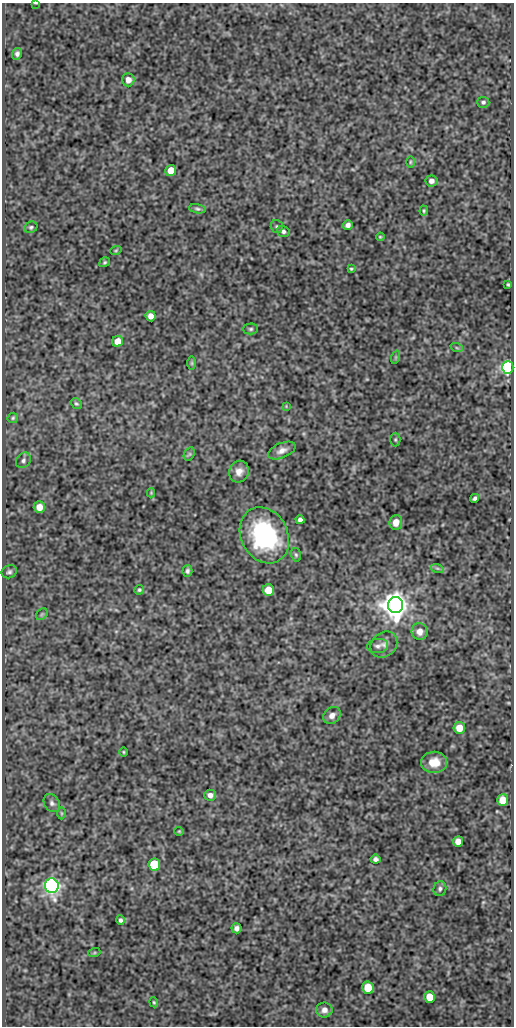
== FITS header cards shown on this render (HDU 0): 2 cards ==
NAXIS1  =                  512
NAXIS2  =                 1024

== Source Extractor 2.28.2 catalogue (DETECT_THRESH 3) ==
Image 512 x 1024 px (HDU 0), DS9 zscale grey, 1 PNG px = 1 image px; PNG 516 x 1028 px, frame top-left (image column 1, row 1024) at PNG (2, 3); each listed source drawn as its Kron ellipse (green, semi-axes under 4 px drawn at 4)
Background 75.3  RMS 0.43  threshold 1.28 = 3 sigma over >= 5 px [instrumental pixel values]
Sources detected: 71; all 71 listed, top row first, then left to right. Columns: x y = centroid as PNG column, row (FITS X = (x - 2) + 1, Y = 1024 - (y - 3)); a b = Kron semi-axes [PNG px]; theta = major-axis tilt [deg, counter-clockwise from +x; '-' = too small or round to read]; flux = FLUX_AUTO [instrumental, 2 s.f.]
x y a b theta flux
36 3 4 2 - 25
17 54 6 5 - 83
128 80 7 6 - 200
483 102 6 5 - 64
410 162 6 4 89 35
171 170 5 5 - 440
431 181 6 5 - 120
197 209 8 4 -9 57
424 211 5 4 - 37
348 225 5 4 - 100
277 226 6 6 - 53
31 227 7 5 25 54
283 231 6 5 - 68
380 237 4 3 - 32
116 250 6 3 19 31
105 262 5 4 - 42
351 269 4 3 - 32
508 284 3 2 - 30
151 316 5 5 - 180
251 329 7 5 1 60
118 341 5 5 - 300
457 348 6 4 -19 39
396 357 7 4 71 38
192 363 7 4 -90 40
508 367 6 6 - 6500
76 404 6 4 -35 48
286 406 4 4 - 23
13 418 5 5 - 42
395 440 7 5 -90 44
282 450 14 7 23 180
189 454 7 5 59 50
23 460 8 7 - 91
239 472 11 10 - 220
151 493 4 4 - 29
475 498 4 3 - 61
39 507 6 5 - 280
300 520 4 4 - 89
396 522 7 6 - 240
264 535 29 23 -62 3600
296 555 7 5 -73 49
437 568 6 4 -18 46
187 571 6 5 - 66
9 572 8 6 22 75
139 590 5 4 - 45
268 590 6 5 - 550
396 605 8 7 - 41000
42 614 6 5 - 45
419 632 8 8 - 250
384 645 14 12 41 200
378 646 10 7 7 100
332 715 9 7 40 170
459 728 6 6 - 410
124 752 5 3 - 28
434 762 13 10 0 470
210 795 6 5 - 150
503 800 6 5 - 420
52 803 10 7 -58 100
61 813 6 4 -89 43
179 831 4 4 - 29
458 841 5 5 - 250
376 859 5 4 - 76
154 864 6 6 - 1400
52 886 7 7 - 12000
440 889 7 6 - 72
120 920 5 4 - 60
237 928 5 5 - 99
94 953 6 4 19 34
368 988 6 5 - 810
429 997 6 5 - 520
154 1002 5 4 - 35
324 1010 8 7 - 160
At the frame edge (FLAGS 8, measured only in part): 1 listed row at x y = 36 3

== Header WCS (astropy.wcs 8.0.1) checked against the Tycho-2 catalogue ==
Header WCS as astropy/WCSLIB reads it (CRVAL/CRPIX/CD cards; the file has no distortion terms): RA---SIN/DEC--SIN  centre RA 10:24:25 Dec +28:02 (156.10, +28.03 deg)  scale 1 arcsec/px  FOV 8.5' x 17.1'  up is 0 deg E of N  parity normal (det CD < 0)
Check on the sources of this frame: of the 60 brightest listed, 3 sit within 1.5 arcsec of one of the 5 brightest Tycho-2 stars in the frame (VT <= 12.97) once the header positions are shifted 0.44 arcsec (0.43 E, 0.07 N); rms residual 0.15 arcsec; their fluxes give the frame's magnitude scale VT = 22.13 - 2.5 log10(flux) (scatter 0.35 mag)
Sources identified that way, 3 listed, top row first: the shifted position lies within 1.5 arcsec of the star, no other Tycho-2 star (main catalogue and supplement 1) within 3.0 arcsec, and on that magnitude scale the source's flux lands within +1.5 / -3 mag of the star's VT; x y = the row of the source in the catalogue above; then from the Tycho-2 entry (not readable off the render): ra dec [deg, ICRS J2000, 3 dp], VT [Tycho-2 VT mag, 2 dp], TYC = Tycho-2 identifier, HIP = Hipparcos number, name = IAU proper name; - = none
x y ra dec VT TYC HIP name
508 367 156.025 +28.075 12.97 1975-297-1 - -
396 605 156.060 +28.009 10.26 1975-822-1 - -
52 886 156.168 +27.931 11.94 1975-393-1 - -